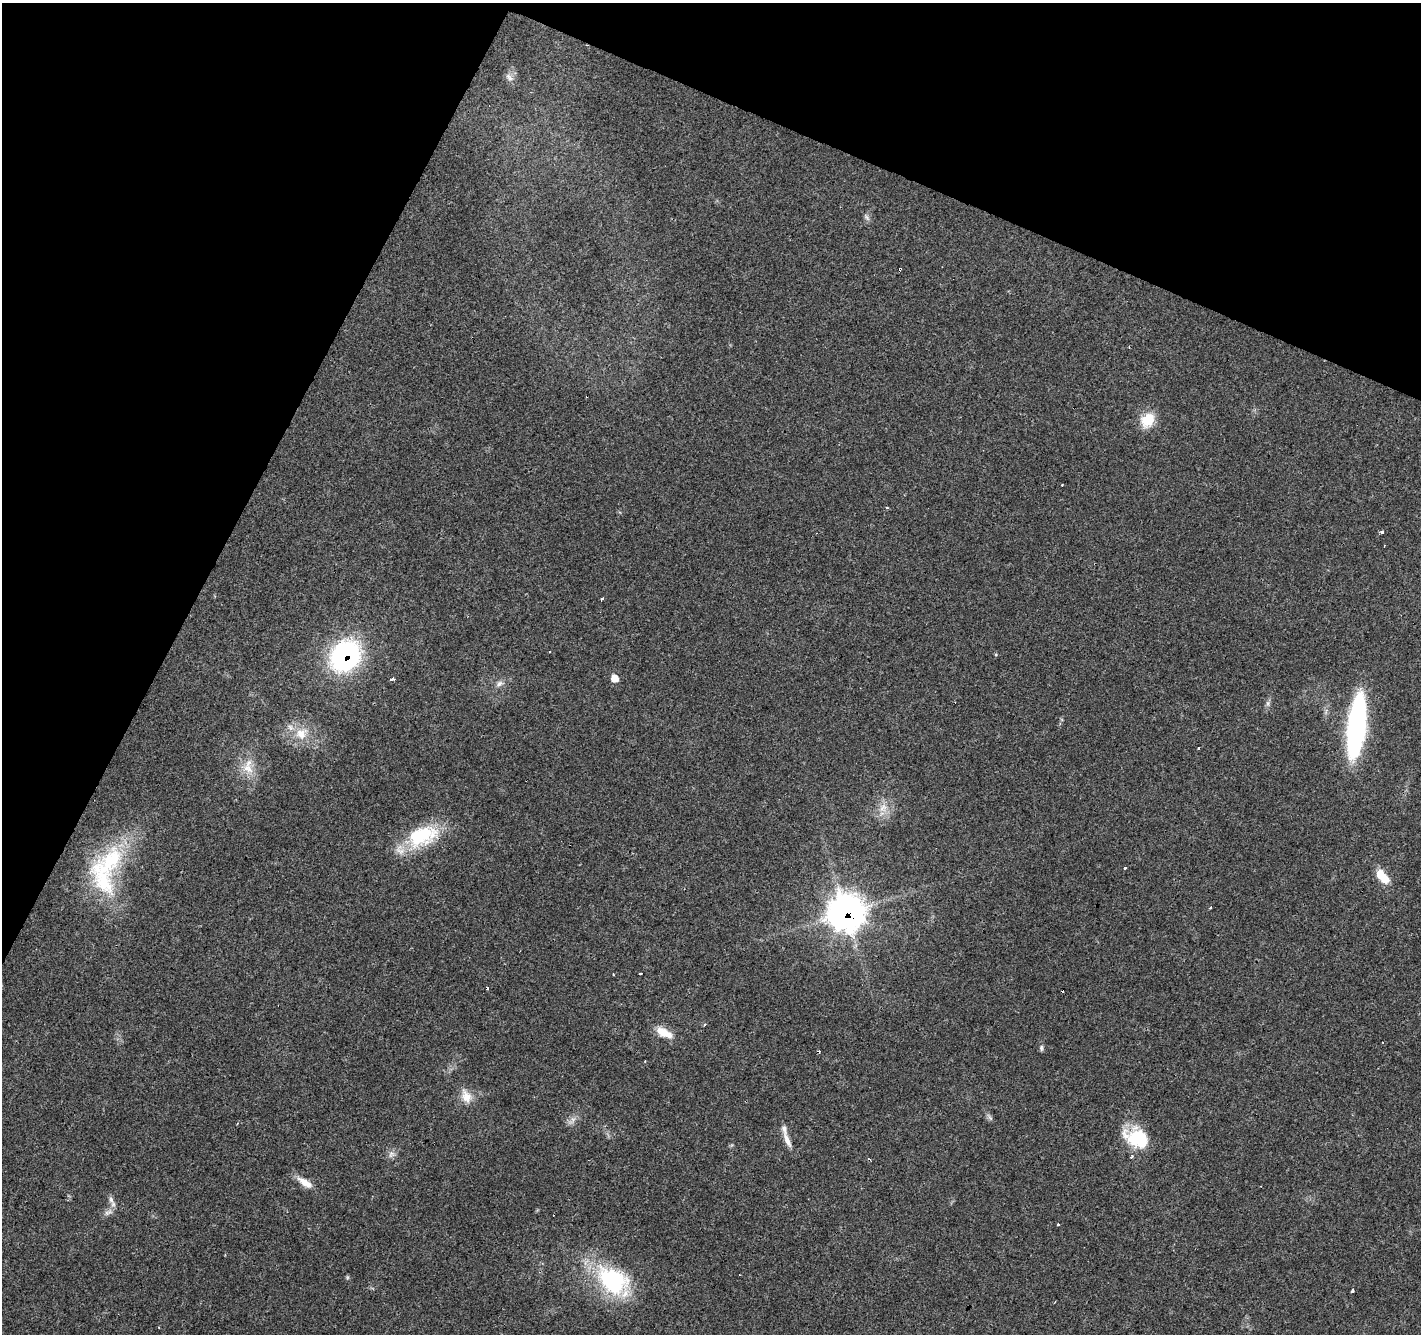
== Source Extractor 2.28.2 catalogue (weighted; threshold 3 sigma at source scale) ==
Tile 2 of 4 x 4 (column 2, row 1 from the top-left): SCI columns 1421-2839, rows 4196-5527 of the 5684 x 5795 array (HDU 1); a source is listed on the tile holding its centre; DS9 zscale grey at full resolution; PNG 1423 x 1336 px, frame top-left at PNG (2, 3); no overlay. Shown black and unused: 23% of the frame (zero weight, under 3 of 4 exposures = <1% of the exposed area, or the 3 px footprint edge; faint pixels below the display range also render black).
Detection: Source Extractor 2.28.2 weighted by HDU 2 'WHT'; one run over the whole footprint, this tile lists its part. Background 0.04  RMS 0.0035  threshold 0.0158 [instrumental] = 3 sigma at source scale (4.5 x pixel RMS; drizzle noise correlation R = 1.50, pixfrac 1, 0.0396/0.0396 arcsec/px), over >= 5 px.
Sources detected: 59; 15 cosmic-ray / hot-pixel residue — not listed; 3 inside a brighter listed object's ellipse — not listed separately; the other 41 listed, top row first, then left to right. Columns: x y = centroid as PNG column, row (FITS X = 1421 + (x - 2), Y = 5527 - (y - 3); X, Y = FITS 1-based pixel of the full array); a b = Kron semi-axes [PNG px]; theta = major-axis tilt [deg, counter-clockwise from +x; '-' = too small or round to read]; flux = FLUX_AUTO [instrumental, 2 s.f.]
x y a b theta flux
509 77 13 7 -40 1.6
867 217 10 5 -55 0.94
1147 420 19 15 53 7.9
886 507 4 3 - 0.46
1382 532 3 3 - 2.8
602 599 3 3 - 1.6
345 656 28 22 54 67
615 678 7 6 - 3.5
392 679 4 3 - 1
500 684 10 7 34 1.5
1268 703 9 4 -82 0.86
1356 726 57 14 83 86
301 733 19 15 46 6.7
1198 748 3 2 - 0.44
248 768 17 11 -42 5.2
883 808 13 11 65 3.9
422 836 41 24 18 22
110 861 62 29 42 32
1125 868 3 3 - 1.8
1382 876 18 9 -48 6.9
1210 908 3 3 - 0.6
846 913 14 14 - 460
640 973 3 3 - 0.72
704 1025 4 3 - 0.49
664 1032 21 9 -28 5.5
1041 1048 9 5 -86 0.73
466 1096 20 13 -66 4.5
990 1118 9 4 -54 0.86
572 1120 13 7 58 1.8
237 1124 4 2 - 0.29
1137 1138 26 17 -29 19
787 1140 22 7 -66 3
391 1154 9 8 - 1.5
1132 1156 5 3 - 0.68
305 1183 23 9 -33 4
111 1200 9 6 -74 1.4
108 1212 14 6 19 1.5
1058 1224 3 3 - 0.99
347 1277 6 4 -72 0.44
613 1281 47 29 -37 36
1352 1291 4 3 - 0.74
Overlapping masked pixels (flux is a lower limit): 3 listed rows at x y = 345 656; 1356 726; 846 913